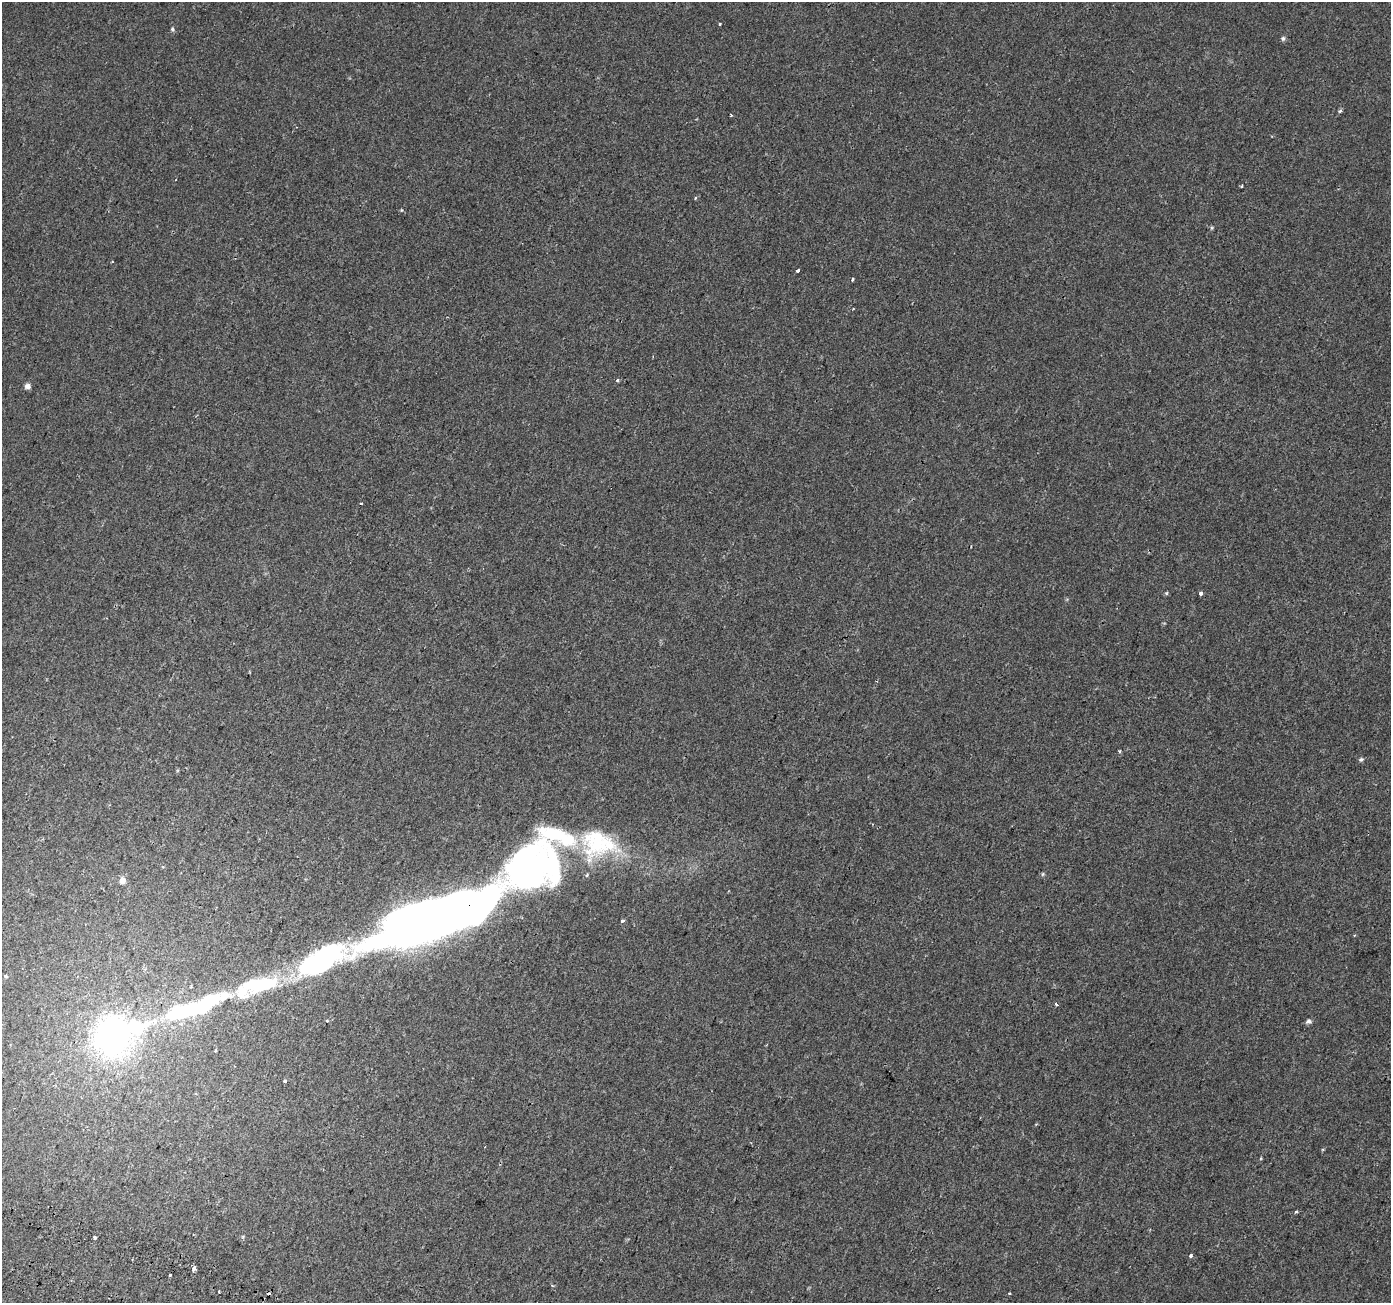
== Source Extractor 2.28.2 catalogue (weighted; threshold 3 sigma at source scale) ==
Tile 7 of 4 x 4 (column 3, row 2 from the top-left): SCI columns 2804-4192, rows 2869-4169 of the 5613 x 5800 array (HDU 1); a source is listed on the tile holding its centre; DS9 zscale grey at full resolution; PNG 1393 x 1305 px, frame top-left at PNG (2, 2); no overlay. Shown black and unused: <1% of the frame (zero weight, under 2 of 3 exposures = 3% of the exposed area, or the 3 px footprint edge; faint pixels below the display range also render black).
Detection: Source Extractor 2.28.2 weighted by HDU 2 'WHT'; one run over the whole footprint, this tile lists its part. Background 5.47e-04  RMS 0.0039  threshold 0.0177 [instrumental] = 3 sigma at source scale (4.5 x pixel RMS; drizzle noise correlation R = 1.50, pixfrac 1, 0.0396/0.0396 arcsec/px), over >= 5 px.
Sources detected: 50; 4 inside a brighter object's white glare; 2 cosmic-ray / hot-pixel residue — not listed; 3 inside a brighter listed object's ellipse — not listed separately; the other 41 listed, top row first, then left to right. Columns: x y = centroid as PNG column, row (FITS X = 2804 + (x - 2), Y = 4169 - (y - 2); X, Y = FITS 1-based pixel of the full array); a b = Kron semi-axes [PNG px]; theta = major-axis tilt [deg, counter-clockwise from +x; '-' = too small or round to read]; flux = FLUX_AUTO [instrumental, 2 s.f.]
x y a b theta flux
720 24 3 3 - 2.4
172 29 6 5 - 0.71
1283 38 7 6 - 0.8
1340 111 6 4 44 0.63
731 115 3 3 - 0.46
1241 186 3 3 - 0.44
695 198 4 3 - 0.39
401 210 5 3 - 0.3
1212 228 5 5 - 0.51
798 271 3 3 - 2.2
852 279 4 3 - 1
617 380 4 3 - 0.77
27 386 7 6 - 1.7
361 503 3 3 - 0.58
1166 593 5 4 - 0.47
1201 593 3 3 - 4.4
1120 752 4 3 - 0.49
1361 759 7 5 24 0.69
598 844 53 40 -7 41
531 868 77 41 41 210
1043 874 5 5 - 0.56
122 880 5 5 - 3.8
622 921 3 3 - 1.3
408 927 30 27 51 410
321 961 140 25 20 110
6 976 5 4 - 0.46
1056 1004 4 3 - 0.95
179 1011 19 8 16 47
1309 1021 7 6 - 1.1
135 1027 14 9 12 29
113 1036 17 16 - 220
285 1081 3 3 - 2.7
1323 1149 5 3 - 0.46
1296 1212 3 3 - 0.91
243 1237 6 3 -73 0.45
94 1238 3 3 - 5.9
1191 1255 4 3 - 1.6
194 1269 4 3 - 6.4
170 1275 3 2 - 0.38
219 1291 3 2 - 0.46
1009 1293 3 2 - 0.44